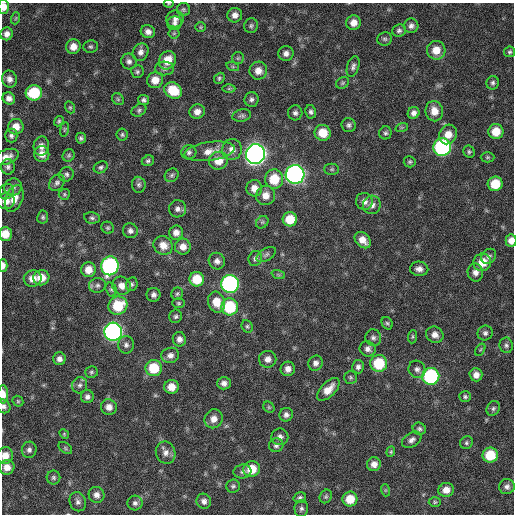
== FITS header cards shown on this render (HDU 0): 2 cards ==
NAXIS1  =                  512 / Axis length
NAXIS2  =                  512 / Axis length

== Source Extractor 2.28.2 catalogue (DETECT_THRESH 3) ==
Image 512 x 512 px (HDU 0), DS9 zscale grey, 1 PNG px = 1 image px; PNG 516 x 516 px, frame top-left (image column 1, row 512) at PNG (2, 3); each listed source drawn as its Kron ellipse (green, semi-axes under 4 px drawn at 4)
Background 357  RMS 20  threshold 59.3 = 3 sigma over >= 5 px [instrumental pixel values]
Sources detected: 203; all 203 listed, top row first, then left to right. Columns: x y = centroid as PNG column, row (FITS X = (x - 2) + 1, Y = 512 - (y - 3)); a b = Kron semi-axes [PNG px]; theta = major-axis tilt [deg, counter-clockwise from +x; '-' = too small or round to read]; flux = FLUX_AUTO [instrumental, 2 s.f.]
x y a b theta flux
169 4 5 3 - 1200
4 7 7 5 87 12000
183 9 6 6 - 2600
235 15 7 7 - 7800
16 18 6 3 71 1500
175 19 8 8 - 6000
175 23 8 6 14 4400
354 23 7 7 - 11000
251 26 7 7 - 3200
411 26 7 7 - 5000
201 27 5 5 - 1700
399 30 7 6 - 3400
148 32 7 6 - 7000
174 33 5 5 - 1900
7 34 6 6 - 7000
385 39 7 6 - 3100
73 47 7 7 - 12000
91 47 7 6 - 2800
436 50 9 9 - 18000
140 52 9 7 62 6900
510 52 6 5 - 2700
286 53 7 7 - 6300
238 58 6 6 - 2400
167 60 9 8 - 21000
129 61 8 7 - 5000
353 66 11 6 74 4600
233 67 6 4 -19 2100
165 68 9 7 -1 4000
258 71 9 9 - 11000
137 72 6 6 - 2800
219 78 6 4 48 2400
9 79 8 7 - 6800
155 80 8 8 - 16000
342 83 7 5 37 2200
493 83 7 6 - 3500
229 89 6 4 1 1900
173 90 9 7 -33 39000
34 93 8 7 - 61000
9 98 6 6 - 6500
118 99 6 5 - 2300
251 99 7 7 - 4100
144 100 5 5 - 3600
70 107 6 4 -69 1900
139 110 8 6 31 3000
434 111 10 8 -80 16000
197 112 8 7 - 8600
311 112 7 5 -78 3600
295 113 7 7 - 4200
414 113 6 5 - 5700
242 116 9 6 12 3600
59 121 5 4 - 2100
349 125 7 7 - 3700
16 127 8 7 - 14000
402 127 6 4 18 1800
64 129 7 3 81 1600
496 132 7 7 - 24000
323 133 8 8 - 24000
385 133 6 6 - 3000
448 134 10 8 56 15000
122 135 6 5 - 2500
11 136 7 6 - 4100
81 138 5 5 - 2700
41 146 9 7 87 8000
442 147 9 8 - 240000
232 150 10 9 - 11000
210 151 25 9 8 17000
189 152 7 7 - 4000
469 152 6 5 - 2400
42 154 8 7 - 10000
255 154 10 9 - 920000
69 155 6 5 - 2400
7 157 12 7 20 10000
488 157 7 5 0 2200
148 161 6 5 - 2800
218 161 9 9 - 18000
410 162 6 5 - 2400
8 167 7 7 - 3900
101 167 7 5 27 3000
332 169 7 5 -1 2300
66 174 7 7 - 3500
295 174 9 9 - 510000
172 175 7 6 - 3100
274 179 9 9 - 36000
57 183 9 7 52 4100
495 184 7 7 - 33000
139 185 8 7 - 3500
13 187 9 8 - 5500
254 188 8 8 - 12000
6 192 8 7 - 4100
64 194 6 5 - 2100
266 195 10 9 - 12000
14 199 14 8 68 14000
6 201 9 8 - 10000
364 201 8 8 - 7900
372 205 9 9 - 7600
177 209 8 8 - 5700
43 217 7 5 81 2500
92 218 8 5 -10 3300
290 219 7 7 - 29000
262 222 7 5 45 2400
108 228 6 5 - 2400
130 231 7 7 - 5200
176 233 7 6 - 8200
5 234 7 6 - 17000
363 240 9 6 -46 13000
511 241 6 5 - 8800
163 245 10 9 - 12000
183 247 8 8 - 11000
266 255 11 6 32 4000
489 256 8 6 49 4200
255 258 7 6 - 4200
217 261 8 8 - 6200
482 262 9 8 - 24000
3 265 6 4 -89 6800
110 266 9 8 - 250000
419 269 9 7 -4 7300
88 270 7 7 - 15000
475 272 9 7 -80 7800
278 274 7 4 -20 2200
33 278 9 8 - 13000
41 278 8 7 - 18000
197 279 7 7 - 31000
132 284 7 5 69 2800
230 284 9 9 - 320000
97 285 8 7 - 4400
122 286 9 8 - 11000
111 289 7 5 -73 2600
177 294 6 5 - 2500
154 295 7 7 - 4900
216 302 11 8 -73 21000
178 303 6 5 - 2300
118 306 10 8 36 44000
230 307 8 8 - 75000
176 316 7 6 - 3000
387 323 6 5 - 2300
247 326 6 5 - 2500
113 332 9 9 - 440000
485 333 7 7 - 4200
435 335 9 8 - 8400
412 337 7 4 84 1900
373 338 8 7 - 4500
179 339 7 6 - 6500
126 345 9 8 - 5000
506 345 8 6 -81 3500
368 349 8 7 - 5900
480 350 6 4 58 1500
170 355 9 7 14 7100
59 359 6 6 - 6000
268 359 9 8 - 8400
316 363 8 7 - 5800
379 363 8 8 - 55000
358 367 6 6 - 4500
154 368 8 8 - 43000
288 369 7 7 - 8100
417 369 9 8 - 5800
91 372 6 5 - 2500
476 375 7 6 - 8400
431 376 8 8 - 160000
351 377 6 6 - 2600
224 383 7 6 - 6400
80 385 8 7 - 4700
171 387 7 7 - 15000
328 389 14 7 46 15000
3 394 9 5 -90 13000
87 397 6 6 - 4700
465 397 6 5 - 2800
18 401 6 5 - 1800
4 406 7 6 - 4200
109 407 8 7 - 9000
269 407 6 5 - 1800
493 408 8 6 55 3200
286 415 7 6 - 4900
214 419 9 9 - 11000
419 429 6 6 - 3100
64 434 5 4 - 1500
280 437 8 8 - 5800
412 440 10 7 32 5700
466 443 7 6 - 2800
276 445 7 7 - 4200
65 448 7 5 -37 2300
29 450 8 7 - 4700
391 452 5 4 - 1700
166 453 11 9 -69 8100
490 455 7 7 - 40000
5 456 8 8 - 13000
374 464 7 7 - 9100
7 467 7 7 - 11000
252 469 8 7 - 27000
242 472 9 7 6 4200
53 478 7 7 - 3200
233 486 7 6 - 3000
507 487 8 7 - 5400
385 490 6 4 -72 1700
446 490 8 7 - 12000
96 495 8 7 - 7300
326 496 7 5 58 2500
300 498 6 5 - 2900
350 499 7 7 - 25000
204 501 7 7 - 5700
78 502 10 8 -70 5400
435 502 6 5 - 2100
135 503 7 7 - 4900
301 509 8 6 87 4000
At the frame edge (FLAGS 8, measured only in part): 9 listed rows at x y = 169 4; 4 7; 7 157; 5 234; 511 241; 3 265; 3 394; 4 406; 5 456